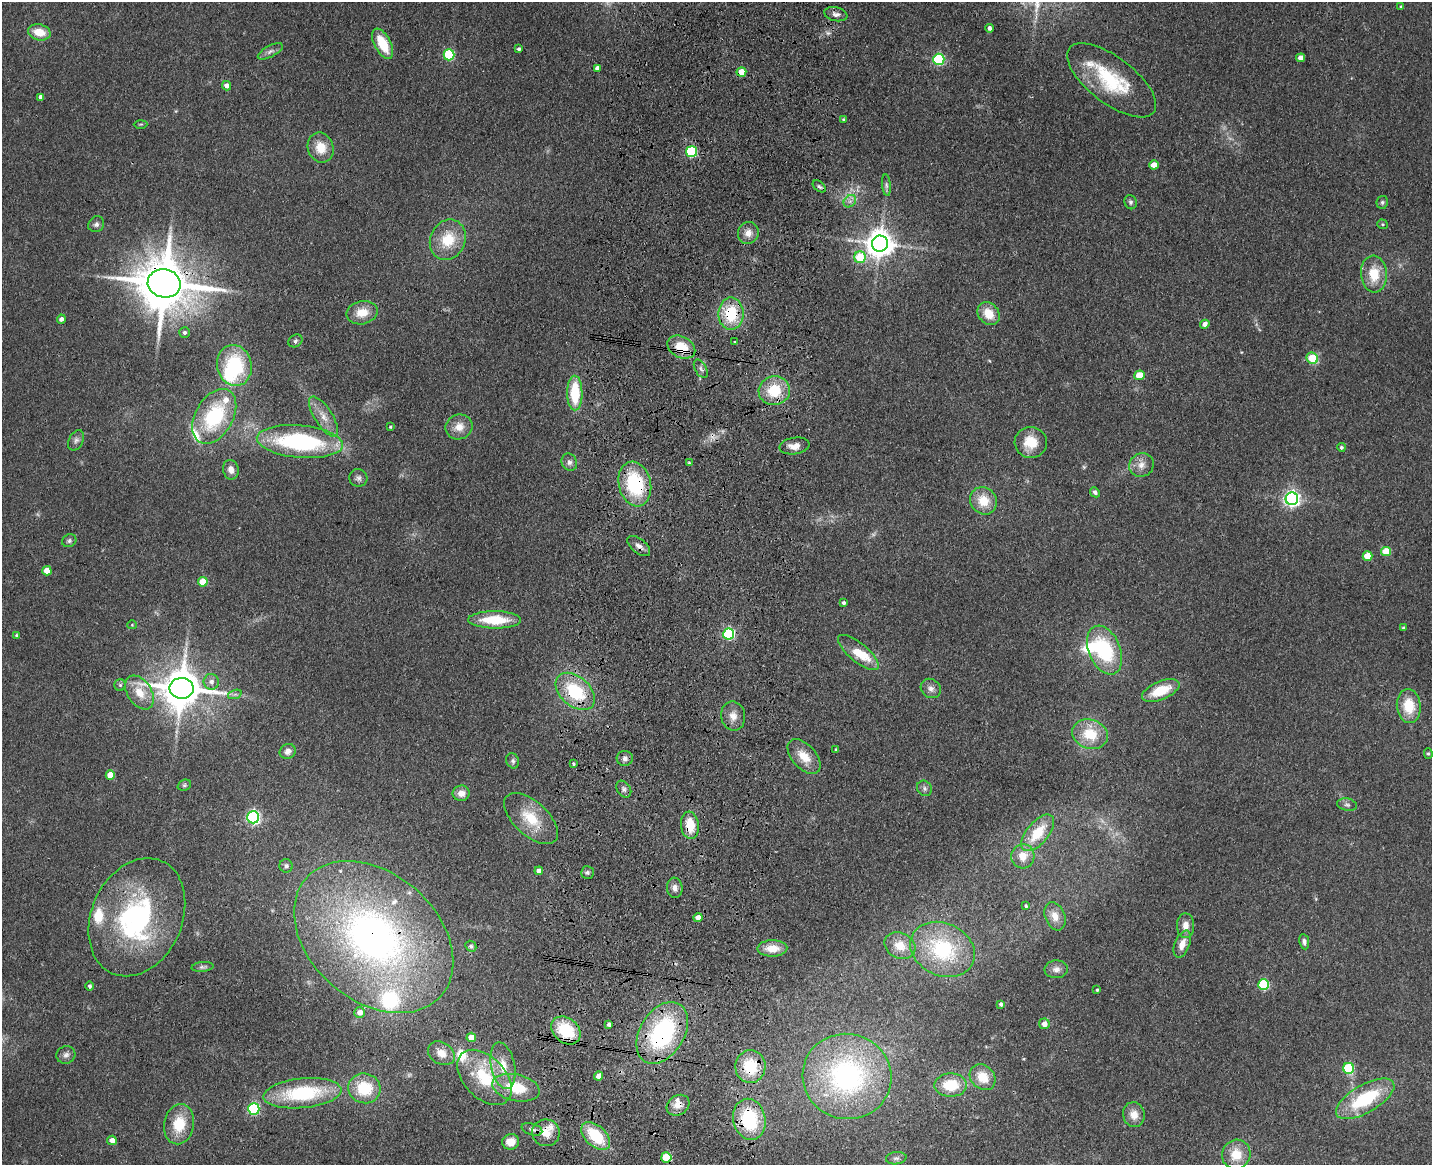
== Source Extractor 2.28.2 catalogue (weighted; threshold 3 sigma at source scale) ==
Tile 5 of 3 x 4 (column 2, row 2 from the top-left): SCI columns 1764-3193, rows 2344-3506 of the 4844 x 4686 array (HDU 1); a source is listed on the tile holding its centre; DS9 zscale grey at full resolution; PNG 1434 x 1167 px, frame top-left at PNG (2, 2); each listed source drawn as its Kron ellipse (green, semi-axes under 4 px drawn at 4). Shown black and unused: <1% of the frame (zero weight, under 3 of 4 exposures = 6% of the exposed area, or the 3 px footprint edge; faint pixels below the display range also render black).
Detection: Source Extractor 2.28.2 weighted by HDU 2 'WHT'; one run over the whole footprint, this tile lists its part. Background 0.0939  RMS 0.0065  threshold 0.0295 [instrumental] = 3 sigma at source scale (4.5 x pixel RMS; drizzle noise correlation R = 1.50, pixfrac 1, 0.05/0.05 arcsec/px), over >= 5 px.
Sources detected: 183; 4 too faint to see at this stretch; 3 inside a brighter object's white glare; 1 cosmic-ray / hot-pixel residue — neither listed nor drawn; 11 inside a brighter listed object's ellipse — not listed separately; the other 164 listed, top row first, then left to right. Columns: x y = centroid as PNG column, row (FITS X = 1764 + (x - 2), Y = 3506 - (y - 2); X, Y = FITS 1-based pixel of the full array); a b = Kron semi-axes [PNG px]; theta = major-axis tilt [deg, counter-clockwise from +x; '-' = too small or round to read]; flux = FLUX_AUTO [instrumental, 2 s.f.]
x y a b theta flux
1401 7 4 3 - 1
836 14 12 7 -12 2.7
989 28 4 3 - 2.3
39 32 11 8 -14 12
383 44 16 8 -62 20
519 49 3 3 - 1.5
270 51 14 5 27 2.5
449 55 5 5 - 52
1301 58 4 4 - 5
939 59 5 5 - 76
597 68 4 4 - 2.5
741 72 5 4 - 14
1112 80 53 23 -37 47
226 86 5 4 - 3.4
41 97 4 4 - 4.1
843 120 3 3 - 0.85
141 124 7 3 1 0.83
321 148 15 12 -70 12
691 152 5 5 - 68
1154 165 5 4 - 9.6
886 185 11 4 -85 1.8
819 186 7 4 -40 1.5
850 201 7 5 44 2
1131 202 7 6 - 1.6
1382 202 6 6 - 1.5
96 224 8 7 - 2.1
1383 224 5 4 - 0.9
748 233 11 10 - 5.4
448 240 21 17 65 21
880 244 8 8 - 920
860 257 6 5 - 23
1374 274 18 13 -86 17
164 283 16 14 -12 4000
362 313 16 11 12 11
731 314 16 12 90 29
989 314 12 10 -49 11
61 319 4 4 - 2.4
1205 324 5 4 - 3.9
185 333 5 5 - 1.5
295 341 7 6 - 1.5
735 342 3 3 - 1.3
681 347 14 10 -28 17
1312 358 6 5 - 23
234 365 21 17 -76 44
701 369 10 5 -60 2
1139 375 5 5 - 15
774 391 16 14 12 22
575 393 17 7 -90 29
214 416 30 19 60 51
323 416 23 9 -57 8.1
390 427 3 3 - 0.7
459 427 14 12 20 8
76 440 11 7 63 2.6
300 442 43 16 -5 94
1031 442 16 15 - 15
794 446 15 8 8 6
1341 447 4 4 - 1.2
569 462 9 7 -66 2.6
689 463 4 3 - 0.97
1141 465 12 11 - 5.8
231 470 10 7 -79 4.3
358 478 9 8 - 2.6
635 484 22 16 -77 49
1095 492 5 4 - 1.8
1292 499 6 6 - 230
983 501 14 13 - 14
69 541 7 6 - 1.6
639 546 13 7 -39 3.6
1386 552 5 5 - 19
1367 556 5 5 - 13
47 571 4 4 - 12
203 582 5 4 - 18
844 603 4 4 - 1.7
495 620 26 8 -1 26
132 625 5 4 - 0.65
1403 628 3 3 - 0.94
729 634 5 5 - 87
17 635 3 3 - 0.79
1105 650 26 16 -67 50
858 652 25 9 -39 16
211 682 8 7 - 3.2
120 685 5 5 - 1.2
181 688 12 10 -3 2200
931 688 11 9 -37 3.5
575 691 23 14 -41 38
1161 691 20 9 22 20
140 692 19 12 -56 11
235 694 7 4 19 1.4
1409 706 17 12 -84 18
733 716 15 12 -79 6.6
1090 734 18 14 -18 21
836 750 3 3 - 0.96
288 751 8 7 - 3.8
1428 754 5 4 - 0.96
804 757 21 12 -48 12
625 758 8 7 - 2.5
513 761 8 6 -66 1.7
573 763 3 3 - 1.9
110 775 4 4 - 11
184 785 7 5 22 1.2
924 788 8 7 - 2.1
624 789 9 6 -54 2.2
461 793 8 7 - 5.1
1347 805 10 6 -12 2
253 817 6 6 - 130
531 819 33 17 -42 23
690 825 14 9 -83 15
1038 833 22 11 50 21
1023 856 12 11 - 8.8
286 866 6 6 - 1.9
539 871 4 4 - 4.3
587 872 6 6 - 1.5
675 888 10 7 -84 3.3
1026 906 4 4 - 0.74
1055 916 15 10 -68 7
137 917 61 45 66 130
698 918 4 4 - 5.3
1186 926 12 8 -89 5.4
374 937 90 64 -41 320
1304 942 7 5 -80 2.2
1182 944 14 7 69 6.5
471 946 6 5 - 1.2
900 946 16 13 -26 12
772 948 15 8 1 9.7
942 949 33 26 -25 58
202 967 11 5 7 1.7
1056 969 11 9 6 3.9
1264 985 5 5 - 55
89 986 4 4 - 1.4
1097 990 3 3 - 0.76
1001 1004 4 4 - 1.9
360 1012 5 5 - 5.2
609 1024 4 3 - 1.9
1044 1024 5 5 - 5.2
566 1030 16 12 -39 32
662 1033 33 22 59 87
471 1037 5 4 - 8.4
441 1053 14 10 -32 7
66 1055 9 8 - 2.6
503 1066 23 12 -78 13
750 1067 16 15 - 28
1349 1068 5 5 - 49
599 1076 4 4 - 5.8
847 1076 45 42 -16 140
484 1077 33 20 -46 37
983 1077 14 11 -45 13
951 1085 16 11 0 21
364 1088 16 15 - 25
516 1088 24 13 -12 25
302 1093 39 15 6 52
1365 1099 33 14 30 44
678 1105 12 9 31 6.5
254 1109 6 5 - 83
1134 1115 12 11 - 7.2
749 1119 21 16 -79 42
179 1124 20 15 79 21
532 1129 10 5 -17 2.7
546 1133 14 13 - 10
596 1136 17 10 -43 30
112 1140 5 4 - 4.8
511 1142 8 7 - 8.2
1236 1154 15 14 - 14
666 1157 5 5 - 27
896 1158 10 6 7 2.2
Overlapping masked pixels (flux is a lower limit): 18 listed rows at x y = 836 14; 741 72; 691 152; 164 283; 731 314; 681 347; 635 484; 639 546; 575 691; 531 819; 690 825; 374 937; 566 1030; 662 1033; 750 1067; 678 1105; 749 1119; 546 1133